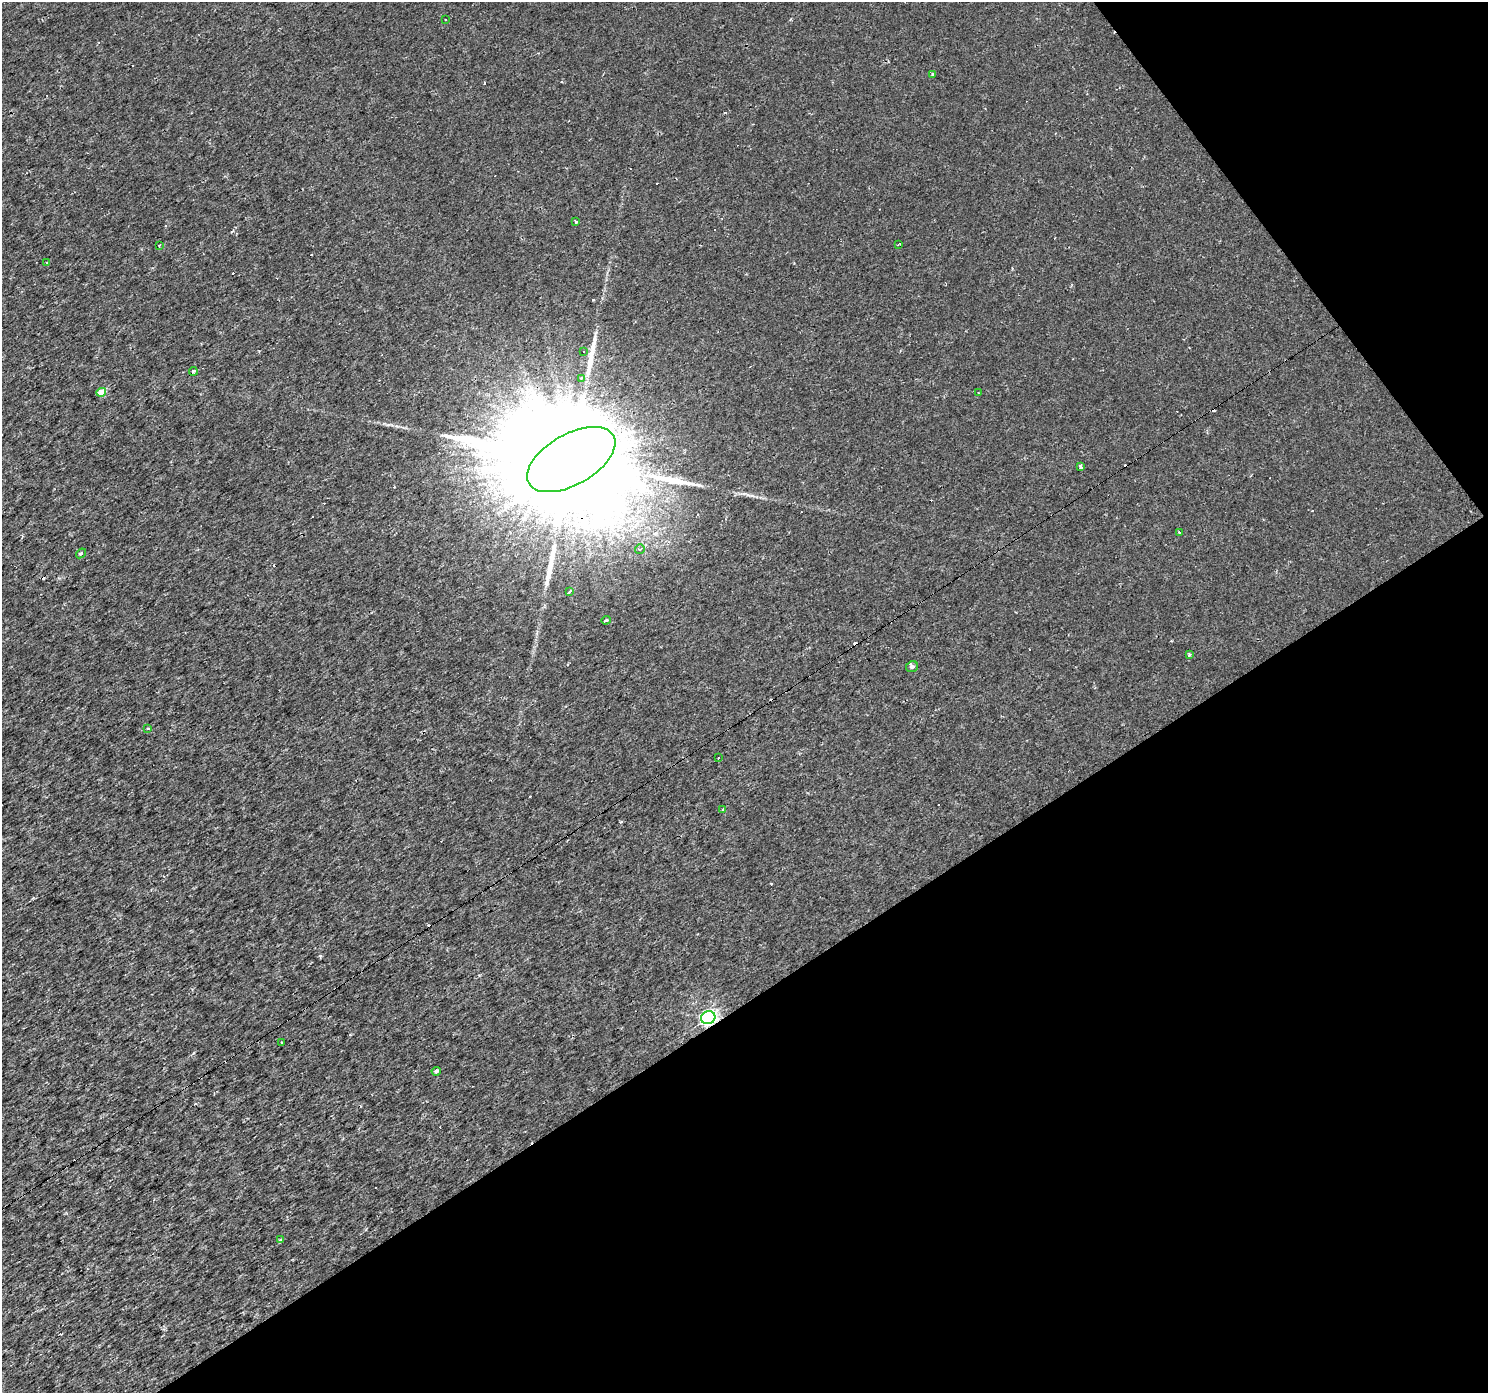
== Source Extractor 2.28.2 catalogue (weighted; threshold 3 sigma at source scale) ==
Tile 12 of 4 x 4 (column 4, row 3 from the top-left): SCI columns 4460-5945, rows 1579-2969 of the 5945 x 5875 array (HDU 1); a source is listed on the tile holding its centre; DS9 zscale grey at full resolution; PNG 1490 x 1395 px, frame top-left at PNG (2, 2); each listed source drawn as its Kron ellipse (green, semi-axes under 4 px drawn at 4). Shown black and unused: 33% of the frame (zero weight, under 2 of 3 exposures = <1% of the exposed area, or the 3 px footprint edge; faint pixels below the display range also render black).
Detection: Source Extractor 2.28.2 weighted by HDU 2 'WHT'; one run over the whole footprint, this tile lists its part. Background 0.00236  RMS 0.003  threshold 0.0134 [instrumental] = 3 sigma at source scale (4.5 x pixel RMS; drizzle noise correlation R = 1.50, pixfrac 1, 0.0396/0.0396 arcsec/px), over >= 5 px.
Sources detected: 59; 29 cosmic-ray / hot-pixel residue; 3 long thin detections or spike segments (spike, bleed or trail) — neither listed nor drawn; the other 27 listed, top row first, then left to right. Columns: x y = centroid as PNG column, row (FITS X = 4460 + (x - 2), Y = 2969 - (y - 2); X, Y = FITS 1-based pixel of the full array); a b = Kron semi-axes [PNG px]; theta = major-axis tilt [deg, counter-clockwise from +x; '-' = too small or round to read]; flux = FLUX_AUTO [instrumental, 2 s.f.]
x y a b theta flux
445 19 2 2 - 0.23
933 74 4 4 - 0.5
576 221 4 3 - 0.32
898 244 3 2 - 0.39
159 245 3 3 - 0.4
47 262 3 3 - 0.27
583 351 2 2 - 0.31
193 371 4 3 - 1.3
581 378 4 4 - 0.39
101 392 5 4 - 4.5
978 393 3 2 - 0.19
571 459 48 25 30 27000
1081 466 3 3 - 1.6
1179 532 3 3 - 0.65
640 549 5 4 - 0.54
81 553 5 2 - 0.47
569 592 4 3 - 4.7
606 620 5 3 - 0.62
1189 655 4 3 - 0.38
912 667 6 5 - 0.85
148 728 3 3 - 0.31
719 758 3 2 - 0.4
722 809 3 2 - 0.44
708 1018 7 6 - 83
281 1043 3 2 - 0.26
436 1071 4 4 - 0.92
281 1240 4 3 - 0.97
Overlapping masked pixels (flux is a lower limit): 2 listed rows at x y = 571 459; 708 1018
Unlisted compact peaks at least as high as the median listed source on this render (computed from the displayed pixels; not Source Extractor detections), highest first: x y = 320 956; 621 822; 748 495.